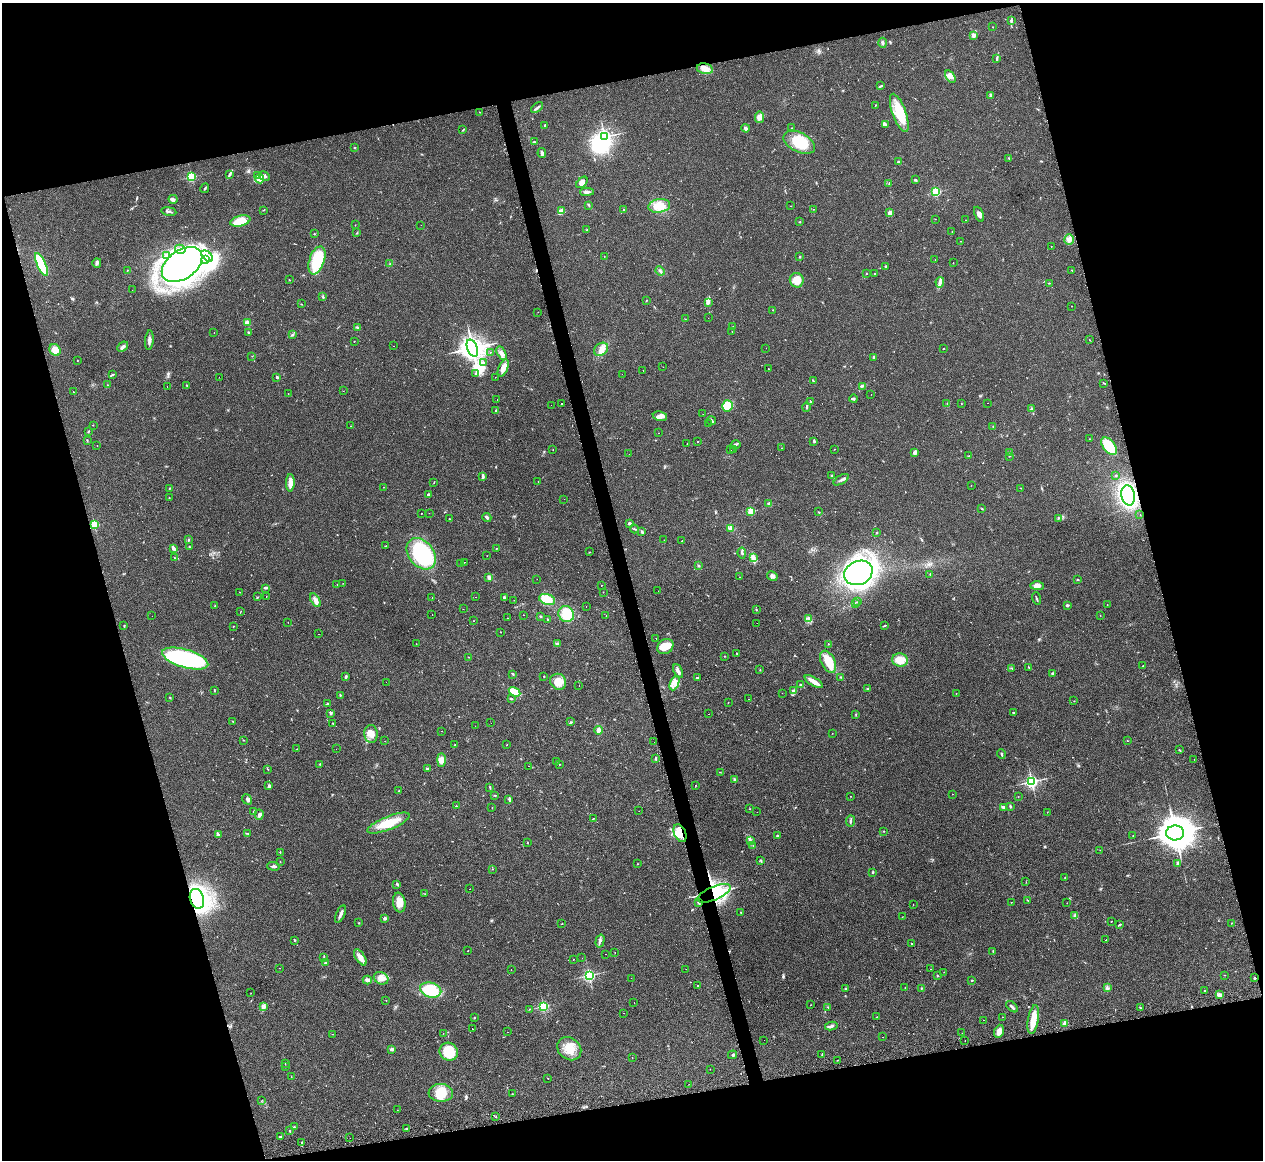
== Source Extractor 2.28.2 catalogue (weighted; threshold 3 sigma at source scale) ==
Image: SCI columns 30-5073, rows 260-4890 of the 5073 x 5080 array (HDU 1 of 3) = the unmasked area's bounding box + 8 px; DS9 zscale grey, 4 x 4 block average (1 PNG px = mean of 4 x 4 image px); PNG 1265 x 1162 px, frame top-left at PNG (2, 3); each listed source drawn as its Kron ellipse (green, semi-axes under 4 px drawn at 4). Shown black and unused: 31% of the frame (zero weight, under 2 of 3 exposures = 2% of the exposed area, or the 3 px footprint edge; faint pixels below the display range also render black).
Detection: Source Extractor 2.28.2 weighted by HDU 2 'WHT'. Background 0.059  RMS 0.0071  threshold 0.0318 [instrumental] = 3 sigma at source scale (4.5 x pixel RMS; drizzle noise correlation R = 1.50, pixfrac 1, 0.05/0.05 arcsec/px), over >= 5 px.
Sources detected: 586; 5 too faint to see at this stretch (4 x 4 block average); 8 inside a brighter object's white glare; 38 cosmic-ray / hot-pixel residue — neither listed nor drawn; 5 coinciding with a brighter row at this scale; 18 inside a brighter listed object's ellipse — not listed separately; of the other 512, all 500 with FLUX_AUTO >= 0.74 (the completeness limit of this list) listed and drawn (12 fainter detections not listed), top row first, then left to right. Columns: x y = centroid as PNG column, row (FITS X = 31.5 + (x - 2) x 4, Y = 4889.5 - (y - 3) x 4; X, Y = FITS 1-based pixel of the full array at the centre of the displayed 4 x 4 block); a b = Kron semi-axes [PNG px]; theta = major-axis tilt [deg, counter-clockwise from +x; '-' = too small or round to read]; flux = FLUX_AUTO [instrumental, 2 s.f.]
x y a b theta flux
1011 21 2 2 - 3
993 27 2 2 - 1.4
973 35 2 2 - 85
882 43 5 2 - 8.5
997 59 2 2 - 1.5
705 69 8 5 -11 34
950 77 7 4 -58 20
881 86 3 2 - 3.2
991 95 4 3 - 5.2
875 105 3 2 - 1.9
537 108 7 2 39 7.9
480 112 2 2 - 1.3
899 113 20 6 -70 120
760 117 6 4 82 25
545 125 3 2 - 3.1
886 125 3 2 - 3.2
746 128 4 2 - 12
792 128 2 2 - 1.7
463 130 2 2 - 3.2
604 137 3 3 - 1000
534 142 3 2 - 2.8
799 142 17 9 -27 120
355 148 2 2 - 3.1
542 153 5 3 - 8.3
1009 158 2 2 - 2.1
898 162 2 2 - 12
230 174 4 2 - 5
257 175 3 2 - 3.8
264 176 6 3 -28 11
191 177 2 2 - 480
260 179 4 3 - 14
915 180 3 2 - 3.6
582 182 7 3 47 19
889 183 2 2 - 1.2
205 188 5 2 - 3.6
587 192 7 2 2 16
936 192 2 2 - 420
173 199 4 3 - 10
589 205 3 2 - 3.5
659 206 11 6 9 45
791 206 2 2 - 1
813 209 2 2 - 3.7
263 210 2 2 - 2
624 210 2 2 - 3
169 211 7 2 -10 5.7
561 211 4 3 - 22
890 212 2 2 - 75
979 214 8 4 -68 16
935 219 2 2 - 1
965 220 2 2 - 0.78
240 221 10 5 13 88
800 222 2 2 - 2.9
355 225 2 2 - 1.4
421 225 2 2 - 1.4
587 230 2 2 - 1.4
952 231 2 2 - 0.87
357 233 2 2 - 1.4
314 234 2 2 - 2.2
1069 240 5 4 - 15
960 241 2 2 - 1.2
1051 246 2 2 - 0.89
180 249 5 4 - 22
166 256 3 2 - 7.6
207 256 7 3 -44 23
604 256 2 2 - 1.5
800 257 2 2 - 2.9
206 259 3 2 - 8.3
317 260 15 7 71 130
935 260 2 2 - 0.77
953 262 2 2 - 0.86
97 263 5 3 - 8.5
182 264 23 14 36 1600
390 264 3 2 - 2.6
42 265 12 4 -66 190
885 267 2 2 - 3.1
1072 270 2 2 - 3.5
127 271 2 2 - 1.2
660 271 5 2 - 7.1
866 274 2 2 - 1.6
874 274 2 2 - 1.6
289 280 2 2 - 2.1
797 280 7 7 - 43
940 282 5 3 - 13
1049 283 2 2 - 2.3
132 290 2 2 - 0.77
323 297 2 2 - 2.8
646 300 2 2 - 1.9
708 302 4 4 - 10
301 304 2 2 - 1.6
1072 306 2 2 - 0.95
773 310 2 2 - 1.5
538 312 2 2 - 0.91
708 318 2 2 - 1.1
685 319 2 2 - 0.87
247 323 4 4 - 11
357 327 3 2 - 4.3
733 327 2 2 - 3
249 332 2 2 - 2.6
732 332 2 2 - 1.2
214 333 2 2 - 1.6
292 335 3 2 - 4.2
149 340 10 3 85 14
1089 340 2 2 - 0.92
354 341 2 2 - 1.3
393 346 2 2 - 5.6
123 347 6 3 41 14
472 348 9 5 -68 3800
766 348 2 2 - 1.8
944 348 2 2 - 1.7
601 349 7 6 - 27
55 350 6 5 - 37
490 352 2 2 - 2.6
502 353 7 2 -61 12
252 356 2 2 - 1.4
874 357 3 3 - 6.6
77 360 2 2 - 1.2
483 362 3 2 - 5.2
663 367 2 2 - 2.7
503 368 9 4 66 28
768 369 2 2 - 1.1
643 370 2 2 - 1.6
475 374 2 2 - 1.9
622 374 2 2 - 2.1
112 375 3 2 - 4.2
219 377 2 2 - 1.3
277 377 2 2 - 6.8
495 377 2 2 - 2.6
813 381 3 2 - 4.1
1104 383 3 2 - 2.5
108 385 2 2 - 1.7
186 385 2 2 - 1.8
863 386 2 2 - 2.6
167 387 2 2 - 4.4
343 391 2 2 - 1
73 392 2 2 - 14
288 393 2 2 - 0.83
871 394 2 2 - 0.94
497 399 2 2 - 1.8
854 399 4 2 - 3.9
810 401 2 2 - 2.6
562 403 2 2 - 16
947 403 2 2 - 1.3
988 403 2 2 - 0.87
961 404 2 2 - 1.2
551 405 2 2 - 1.9
727 406 5 5 - 83
806 407 5 2 - 5.2
1031 409 2 2 - 3.5
496 411 2 2 - 6.5
703 414 2 2 - 2.1
660 416 7 4 -11 19
711 421 4 2 - 4.1
708 424 2 2 - 2.6
93 425 2 2 - 1.3
351 426 2 2 - 2
993 426 2 2 - 1.3
88 432 3 2 - 2.9
659 433 2 2 - 1.3
1089 439 2 2 - 0.79
87 440 2 2 - 1.6
814 441 3 2 - 5.9
697 442 2 2 - 13
687 444 2 2 - 3.9
735 445 5 3 - 8.5
97 446 2 2 - 1.3
1109 446 10 5 -53 160
782 448 2 2 - 1.2
734 449 2 2 - 23
834 449 2 2 - 1.5
553 450 2 2 - 0.9
731 450 2 2 - 3.1
915 452 3 2 - 16
1010 452 2 2 - 2.7
629 454 2 2 - 3.2
968 456 2 2 - 1.5
1010 456 2 2 - 1.6
1116 475 2 2 - 3
483 476 4 3 - 6.4
832 476 2 2 - 6.4
841 480 8 2 31 11
434 482 2 2 - 2
538 482 2 2 - 3.4
290 483 9 3 88 41
971 485 2 2 - 0.95
384 487 2 2 - 1.3
169 488 2 2 - 2.3
1021 488 2 2 - 0.9
428 495 2 2 - 12
1128 495 10 6 -79 440
169 498 2 2 - 1.2
564 499 2 2 - 1.7
769 504 3 3 - 6.2
982 509 2 2 - 2.6
751 511 2 2 - 230
818 512 2 2 - 2.6
422 513 2 2 - 1.4
429 513 2 2 - 1.7
1140 514 2 2 - 0.92
487 517 5 2 - 8.1
1058 518 2 2 - 1.5
449 519 2 2 - 2.9
630 523 3 3 - 7.5
94 525 2 2 - 310
731 528 4 3 - 13
634 529 4 2 - 4.5
642 532 4 2 - 4.6
876 533 2 2 - 2.3
188 540 3 2 - 3.1
664 540 2 2 - 1
682 541 2 2 - 2.2
385 546 2 2 - 2.3
189 547 2 2 - 1.7
496 548 2 2 - 1.4
173 549 3 2 - 15
589 552 2 2 - 1.9
742 553 5 2 - 7.6
421 554 17 12 -51 410
487 555 2 2 - 0.81
174 558 2 2 - 2.5
753 558 4 3 - 9.9
464 562 2 2 - 3.9
461 564 2 2 - 2.8
698 565 3 2 - 3.1
858 573 15 11 25 820
930 574 2 2 - 1.5
772 576 5 4 - 11
740 577 2 2 - 1
489 578 4 3 - 9.7
537 579 2 2 - 1.3
1078 579 2 2 - 2.6
343 583 2 2 - 0.76
337 585 2 2 - 1.4
601 585 2 2 - 11
1037 586 6 4 -1 24
266 588 4 2 - 2.3
658 591 2 2 - 2.1
240 592 2 2 - 1.6
603 592 2 2 - 0.81
266 596 2 2 - 2.8
257 597 2 2 - 2.1
432 597 2 2 - 1.5
476 597 2 2 - 1.2
504 598 4 2 - 7.6
1036 598 6 2 -70 5.3
547 599 8 5 -19 72
315 600 7 3 -58 15
514 600 2 2 - 6.9
858 602 2 2 - 2
855 604 2 2 - 2.4
1107 604 2 2 - 0.8
1067 605 3 3 - 4.8
215 606 2 2 - 2
586 607 2 2 - 0.93
463 609 2 2 - 0.8
756 610 2 2 - 2.3
240 612 3 2 - 1.4
566 614 8 7 - 110
432 615 2 2 - 1.4
523 615 2 2 - 3.4
1100 615 2 2 - 0.85
152 616 2 2 - 1.5
540 616 2 2 - 2.5
606 616 2 2 - 0.86
507 618 2 2 - 4.8
548 619 2 2 - 2.6
809 619 4 3 - 7.8
474 621 2 2 - 1.1
288 622 2 2 - 4.2
757 623 2 2 - 1.8
124 626 2 2 - 3.2
233 626 2 2 - 4.2
884 626 3 2 - 2.4
501 632 2 2 - 1.3
318 634 2 2 - 1.7
656 638 2 2 - 2.4
416 644 2 2 - 0.76
557 644 3 2 - 4.6
828 644 2 2 - 1.5
665 646 9 7 35 59
737 653 2 2 - 1.5
724 656 2 2 - 2.9
469 657 2 2 - 1.3
185 658 24 9 -16 550
900 660 8 6 -11 54
828 662 12 7 -65 72
1143 666 2 2 - 2.6
1029 667 3 2 - 2
1012 668 3 2 - 2.9
760 670 2 2 - 1.2
678 671 7 2 -64 14
1052 673 3 2 - 3.3
513 674 3 2 - 3.8
544 676 2 2 - 2
346 677 3 2 - 6.2
698 677 2 2 - 2.6
841 677 2 2 - 2.6
386 682 2 2 - 2.1
558 682 8 7 - 41
814 682 10 2 -32 43
675 683 7 4 68 23
800 685 3 2 - 3.2
579 686 2 2 - 2
868 689 3 2 - 3.6
214 691 2 2 - 1.4
793 691 3 2 - 4.7
515 692 6 3 -30 72
782 693 2 2 - 1.1
956 694 2 2 - 1.6
341 695 2 2 - 2.8
170 697 3 2 - 1.5
511 699 2 2 - 4
749 699 2 2 - 6.2
1074 701 2 2 - 1.1
728 702 2 2 - 2.1
328 704 3 2 - 3.2
1014 712 3 2 - 2.7
330 713 3 2 - 5.2
709 714 2 2 - 2
856 715 2 2 - 2.1
233 721 2 2 - 1.7
571 722 3 2 - 3.2
333 723 2 2 - 2
491 723 2 2 - 1.6
475 726 2 2 - 2.4
599 730 4 3 - 17
442 731 2 2 - 17
832 733 2 2 - 0.77
371 734 9 6 -85 28
244 740 2 2 - 2.1
385 741 2 2 - 2.6
1127 741 2 2 - 1.5
654 742 2 2 - 0.96
454 745 2 2 - 1.4
507 745 2 2 - 1.8
297 749 2 2 - 0.96
336 749 2 2 - 1.2
1179 750 2 2 - 3.6
1001 754 4 2 - 5.5
656 759 3 2 - 4.8
1194 759 2 2 - 0.91
441 760 7 4 90 24
556 761 2 2 - 5.2
320 764 2 2 - 2.1
559 764 2 2 - 3.8
529 766 2 2 - 1.3
427 769 3 2 - 8.7
268 770 2 2 - 2.1
720 772 2 2 - 1.5
735 780 4 2 - 5.3
1032 782 2 2 - 930
696 785 2 2 - 2
269 786 3 2 - 9.2
490 787 3 2 - 3.1
398 791 2 2 - 1.6
952 794 2 2 - 1.7
495 795 2 2 - 1.7
850 796 2 2 - 2.9
1018 796 2 2 - 0.83
247 799 5 3 - 7.9
509 799 3 3 - 5.6
456 806 2 2 - 2.7
1010 806 3 2 - 4.2
492 807 2 2 - 0.83
1003 807 3 2 - 16
750 809 2 2 - 1.3
639 811 2 2 - 0.82
254 812 2 2 - 5.1
757 812 2 2 - 2
1047 812 2 2 - 1
259 815 5 4 - 12
593 818 2 2 - 6.2
850 821 5 2 - 6.2
388 823 23 6 22 88
884 831 2 2 - 2.3
248 833 2 2 - 2.2
680 833 9 6 -66 55
1175 833 9 7 1 7900
218 835 4 2 - 6.8
777 835 2 2 - 4.3
1133 836 2 2 - 1.1
750 841 2 2 - 2.5
527 843 2 2 - 2.3
753 846 2 2 - 1.3
1100 850 2 2 - 0.74
280 852 2 2 - 1.5
760 860 2 2 - 1.6
280 862 2 2 - 1.6
1177 863 4 2 - 6.3
638 864 2 2 - 8.1
274 866 6 2 -2 8.4
492 869 2 2 - 1.1
873 872 2 2 - 3.6
1065 877 2 2 - 1.2
1026 882 2 2 - 0.99
397 884 4 2 - 4.8
470 889 2 2 - 17
714 893 18 6 23 390
425 894 2 2 - 0.88
197 899 10 7 -72 800
1028 900 2 2 - 1.3
698 902 3 2 - 4.8
1011 902 2 2 - 0.96
399 903 10 6 -81 37
1067 903 2 2 - 0.96
913 904 2 2 - 1.2
741 912 2 2 - 2
340 914 9 2 66 15
1075 915 2 2 - 2.1
902 917 2 2 - 1.1
385 918 2 2 - 42
1111 921 2 2 - 3
359 923 2 2 - 2
1231 923 2 2 - 1.1
562 924 2 2 - 1.2
1119 925 3 2 - 3.4
1106 939 2 2 - 4.2
294 940 2 2 - 12
600 941 6 2 75 9.1
912 944 2 2 - 1.7
468 951 2 2 - 1.2
993 951 3 2 - 2.2
615 952 2 2 - 2.8
605 954 2 2 - 1.7
324 957 3 2 - 2.2
360 957 9 4 -57 24
582 958 2 2 - 1.3
573 959 2 2 - 7.1
325 963 3 3 - 5.2
280 968 2 2 - 0.97
511 969 2 2 - 5.1
686 969 2 2 - 2
931 969 2 2 - 1.9
944 972 2 2 - 1
589 975 2 2 - 720
1224 975 2 2 - 1
937 976 2 2 - 2.8
381 978 7 6 - 27
631 978 2 2 - 0.79
1255 978 3 2 - 3.7
367 980 4 3 - 14
972 981 2 2 - 3.9
698 986 2 2 - 1.8
905 988 2 2 - 1.6
921 988 3 2 - 2.8
1107 988 4 2 - 2.8
845 989 2 2 - 21
431 990 11 7 -16 130
1205 990 2 2 - 2.3
251 993 2 2 - 0.74
1220 994 3 2 - 5.7
386 1000 2 2 - 0.97
634 1003 2 2 - 1.2
810 1005 2 2 - 1.1
543 1006 2 2 - 520
263 1007 4 3 - 16
828 1007 3 2 - 2.9
1012 1007 7 2 -43 8.3
1141 1008 2 2 - 3.1
530 1009 2 2 - 1.3
624 1013 2 2 - 1.8
877 1017 2 2 - 1.8
1002 1017 2 2 - 1.2
474 1018 2 2 - 3.3
983 1020 2 2 - 0.76
1033 1020 14 5 80 49
1064 1024 2 2 - 78
831 1026 6 2 9 9.1
472 1029 2 2 - 3.4
999 1031 7 4 70 31
507 1032 2 2 - 6.6
443 1033 2 2 - 2.3
962 1033 2 2 - 1
333 1034 3 2 - 1.7
882 1037 2 2 - 1.3
764 1040 2 2 - 1.2
965 1041 2 2 - 3.1
392 1049 3 2 - 7.5
569 1049 13 10 -39 67
449 1052 9 8 - 120
822 1054 2 2 - 1.7
732 1055 4 2 - 5.6
632 1058 2 2 - 0.98
838 1060 2 2 - 2.9
285 1063 2 2 - 0.87
286 1067 2 2 - 1.5
710 1069 2 2 - 0.9
291 1077 2 2 - 1.1
548 1078 2 2 - 1.1
689 1084 2 2 - 2.2
441 1093 12 9 -3 77
512 1094 2 2 - 1.4
261 1101 3 2 - 1.2
397 1110 2 2 - 1.4
496 1117 2 2 - 1.4
294 1127 2 2 - 2.9
407 1129 2 2 - 3.9
289 1131 3 2 - 2.5
280 1137 3 2 - 5.6
350 1138 2 2 - 1.9
302 1142 2 2 - 4.6
Overlapping masked pixels (flux is a lower limit): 3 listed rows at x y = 680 833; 714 893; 197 899
Diffuse or blended objects may show on this block-average render without a row.